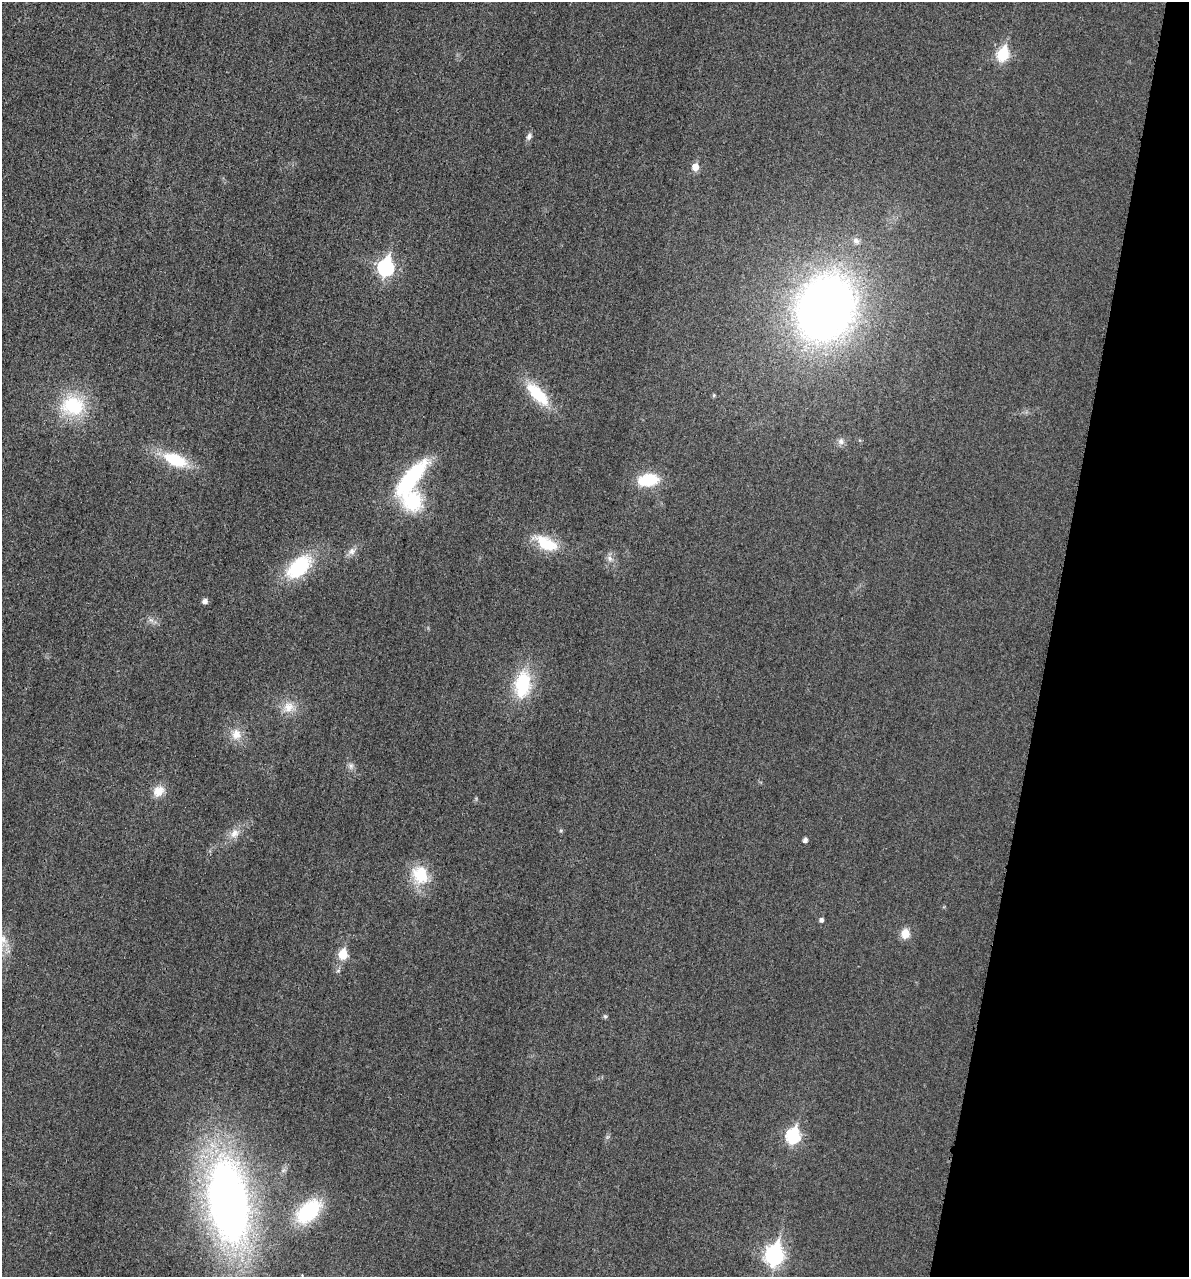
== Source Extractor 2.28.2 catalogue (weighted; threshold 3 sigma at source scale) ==
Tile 8 of 4 x 4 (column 4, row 2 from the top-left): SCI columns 3705-4891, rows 2570-3844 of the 5154 x 5142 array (HDU 1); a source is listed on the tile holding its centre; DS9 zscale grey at full resolution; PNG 1191 x 1279 px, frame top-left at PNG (2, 2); no overlay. Shown black and unused: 12% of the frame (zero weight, under 3 of 4 exposures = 2% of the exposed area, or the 3 px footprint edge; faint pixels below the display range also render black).
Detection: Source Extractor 2.28.2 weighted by HDU 2 'WHT'; one run over the whole footprint, this tile lists its part. Background 0.0179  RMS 0.0055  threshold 0.0248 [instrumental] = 3 sigma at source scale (4.5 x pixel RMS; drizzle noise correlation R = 1.50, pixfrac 1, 0.05/0.05 arcsec/px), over >= 5 px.
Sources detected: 37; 1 too faint to see at this stretch — not listed; the other 36 listed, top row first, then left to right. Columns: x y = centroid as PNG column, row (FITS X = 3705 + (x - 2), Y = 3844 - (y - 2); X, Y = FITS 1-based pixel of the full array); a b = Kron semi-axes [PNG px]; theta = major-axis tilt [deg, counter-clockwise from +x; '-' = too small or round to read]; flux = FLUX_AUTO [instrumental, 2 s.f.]
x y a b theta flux
1003 54 8 6 70 46
529 136 10 7 68 2
695 167 6 5 - 7.8
856 241 10 8 -38 2.5
386 267 9 7 77 130
825 308 52 43 67 470
537 394 36 14 -47 23
714 395 5 5 - 0.72
73 406 34 29 -4 34
841 441 9 8 - 2.4
175 460 32 15 -23 25
411 478 40 13 51 65
648 480 23 13 7 23
412 501 27 25 -64 32
546 543 34 16 -27 19
352 551 13 9 37 3.4
610 558 10 7 -59 2.7
299 567 36 20 41 36
205 601 6 5 - 2.7
151 620 8 5 -44 1.8
523 684 35 20 82 32
288 707 19 15 54 8.6
236 734 17 15 89 7.9
351 766 9 6 -76 2.1
158 791 16 13 43 7.3
234 833 15 11 47 5.6
805 840 5 4 - 2.1
420 875 25 21 -70 20
821 920 5 4 - 1.8
905 933 12 11 - 6.1
343 954 6 6 - 22
605 1016 7 5 -67 0.88
793 1136 8 7 - 76
228 1201 74 34 -81 420
308 1211 29 16 42 41
774 1255 10 8 79 210